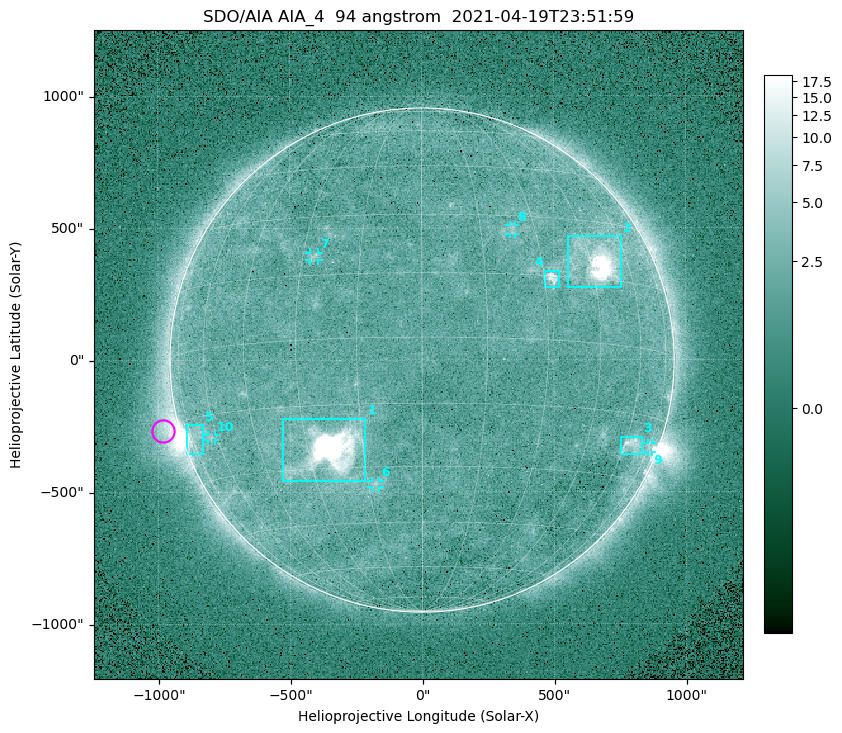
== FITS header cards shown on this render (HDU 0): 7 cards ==
TELESCOP= 'SDO/AIA '
INSTRUME= 'AIA_4   '
WAVELNTH=                   94
WAVEUNIT= 'angstrom'
DATE-OBS= '2021-04-19T23:51:59.12'
CTYPE1  = 'HPLN-TAN'
CTYPE2  = 'HPLT-TAN'

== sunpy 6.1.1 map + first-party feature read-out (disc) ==
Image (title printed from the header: SDO/AIA AIA_4  94 angstrom  2021-04-19T23:51:59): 512 x 512 px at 4.8 arcsec/px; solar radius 955 arcsec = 199 px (full disc in frame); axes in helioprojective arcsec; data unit not stated in the header (colour bar unlabelled)
Orientation: roll -0.138 deg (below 1 deg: not rotated)
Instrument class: DISC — disc imager (sunpy class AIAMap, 94 A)
Bright regions (active regions / flare kernels): reference = the median radial profile (limb darkening/brightening removed); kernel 5 px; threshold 5 sigma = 2.61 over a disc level ~1.79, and >= 1.15x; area >= 9 px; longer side >= 5 px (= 24 arcsec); searched inside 0.97 R_sun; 10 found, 10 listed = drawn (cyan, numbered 1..; 5 of them under ~33 arcsec drawn as corner ticks so the feature stays visible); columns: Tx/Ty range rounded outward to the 10 arcsec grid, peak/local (2 s.f.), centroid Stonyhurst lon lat
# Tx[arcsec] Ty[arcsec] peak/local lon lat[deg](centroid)
1 -530..-210 -460..-220 1768 -24 -26
2 550..760 270..470 35 +48 +19
3 750..830 -360..-290 4.8 +64 -22
4 460..520 270..340 6.4 +32 +14
5 -900..-830 -360..-240 6.5 -73 -19
6 -190..-160 -480..-450 3.1 -13 -34
7 -430..-390 380..410 2.9 -27 +20
8 330..360 470..510 2.6 +24 +26
9 850..870 -350..-310 2.8 +75 -22
10 -810..-780 -300..-280 2.7 -63 -20
Off-limb structures (1.02-1.3 R_sun): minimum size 50 px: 5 found; the strongest spans PA ~85..115 deg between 1.02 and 1.21 R_sun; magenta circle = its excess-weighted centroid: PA ~105 deg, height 1.06 R_sun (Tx ~-980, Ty ~-270 arcsec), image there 4.8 x the reference